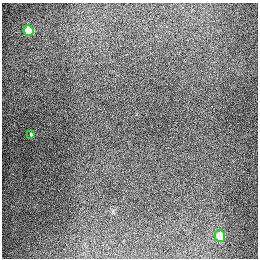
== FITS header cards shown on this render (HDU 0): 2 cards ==
NAXIS1  =                  256
NAXIS2  =                  256

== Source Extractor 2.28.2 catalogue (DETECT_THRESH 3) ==
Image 256 x 256 px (HDU 0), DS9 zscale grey, 1 PNG px = 1 image px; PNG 260 x 260 px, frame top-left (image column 1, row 256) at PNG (2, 3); each listed source drawn as its Kron ellipse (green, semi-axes under 4 px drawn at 4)
Background 1320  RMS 27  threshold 82.1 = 3 sigma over >= 5 px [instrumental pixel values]
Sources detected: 3; all 3 listed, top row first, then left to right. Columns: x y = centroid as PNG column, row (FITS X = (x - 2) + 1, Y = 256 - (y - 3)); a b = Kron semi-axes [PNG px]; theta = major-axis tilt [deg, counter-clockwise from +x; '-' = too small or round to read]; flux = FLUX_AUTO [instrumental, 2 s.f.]
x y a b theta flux
28 31 5 5 - 89000
31 134 4 3 - 2100
220 236 6 5 - 70000